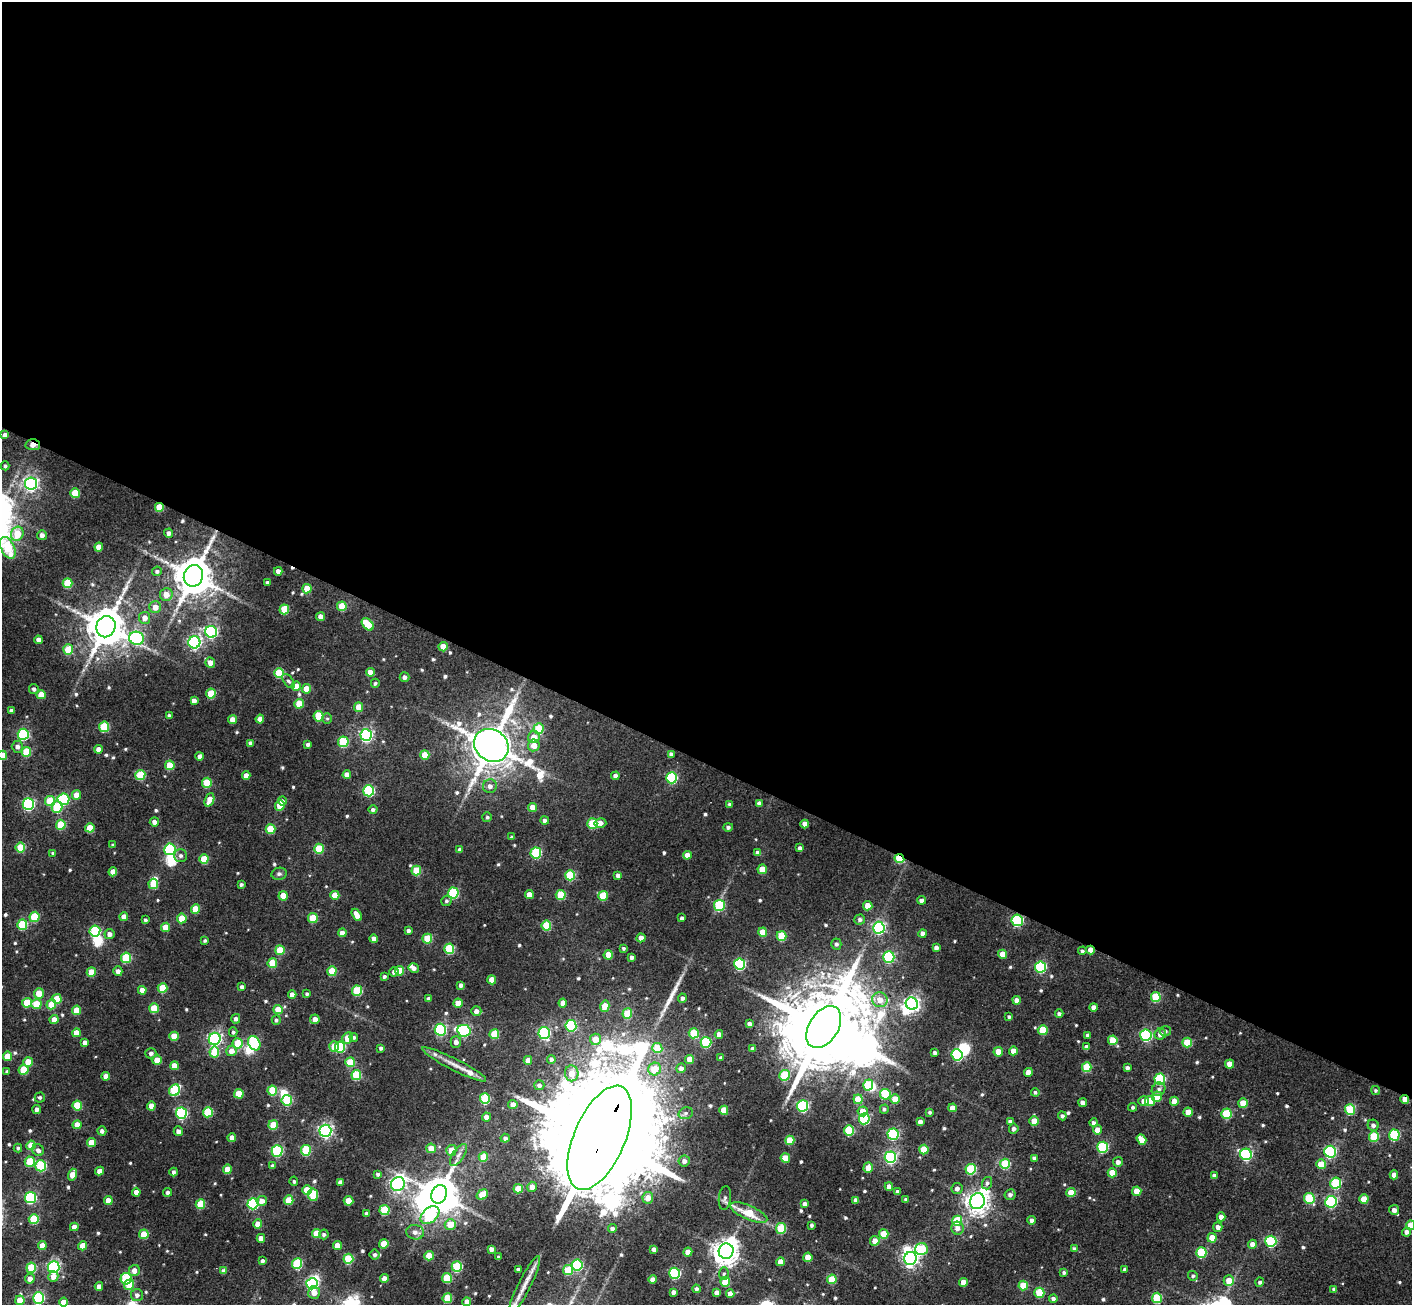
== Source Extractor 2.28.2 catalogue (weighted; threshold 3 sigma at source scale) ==
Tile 3 of 4 x 4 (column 3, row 1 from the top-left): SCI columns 2856-4265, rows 4242-5544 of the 5706 x 5740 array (HDU 1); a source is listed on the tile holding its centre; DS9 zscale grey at full resolution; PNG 1414 x 1307 px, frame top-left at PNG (2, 2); each listed source drawn as its Kron ellipse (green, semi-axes under 4 px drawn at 4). Shown black and unused: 58% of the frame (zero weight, under 3 of 4 exposures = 6% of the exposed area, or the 3 px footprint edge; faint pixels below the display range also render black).
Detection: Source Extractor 2.28.2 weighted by HDU 2 'WHT'; one run over the whole footprint, this tile lists its part. Background 0.00957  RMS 0.0069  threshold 0.0309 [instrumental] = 3 sigma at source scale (4.5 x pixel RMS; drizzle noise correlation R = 1.50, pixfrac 1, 0.05/0.05 arcsec/px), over >= 5 px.
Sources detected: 625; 14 inside a brighter object's white glare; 1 cosmic-ray / hot-pixel residue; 2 long thin detections or spike segments (spike, bleed or trail) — neither listed nor drawn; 4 inside a brighter listed object's ellipse — not listed separately; of the other 604, all 500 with FLUX_AUTO >= 1.21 (the completeness limit of this list) listed and drawn (104 fainter detections not listed), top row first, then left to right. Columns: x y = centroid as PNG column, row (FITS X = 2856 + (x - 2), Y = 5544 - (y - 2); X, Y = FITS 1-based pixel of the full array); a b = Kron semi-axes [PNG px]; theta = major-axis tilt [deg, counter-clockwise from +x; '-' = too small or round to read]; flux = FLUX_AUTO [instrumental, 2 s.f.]
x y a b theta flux
5 435 4 4 - 4.6
33 445 7 5 -3 6.9
5 466 4 3 - 1.3
31 483 6 6 - 170
75 493 5 4 - 20
159 507 5 5 - 19
169 533 4 4 - 2.6
17 534 7 6 - 17
42 535 5 5 - 3.1
99 547 4 4 - 7.9
8 548 12 6 -65 37
157 571 5 4 - 1.7
278 571 4 4 - 3.7
193 576 11 9 69 2200
267 582 3 3 - 1.4
67 583 5 5 - 22
307 589 5 4 - 11
166 594 6 6 - 6.4
342 606 5 4 - 18
155 607 6 6 - 5.9
284 609 5 5 - 25
321 617 4 4 - 5.3
145 618 6 6 - 5.4
368 624 7 5 -47 23
106 627 11 9 69 2200
211 632 6 6 - 110
137 638 8 6 -14 110
38 640 4 4 - 4.2
194 642 6 6 - 140
443 647 4 4 - 9.5
68 650 5 5 - 18
210 662 5 5 - 5.3
370 672 4 4 - 6.9
279 673 5 5 - 30
404 677 5 4 - 2.8
288 681 8 5 -50 1.6
375 683 4 4 - 1.3
296 686 4 4 - 8.9
34 689 5 4 - 2.1
306 689 5 4 - 9
211 694 5 5 - 21
41 695 4 4 - 10
194 701 4 4 - 3.7
299 704 5 4 - 15
359 707 5 4 - 13
11 710 4 3 - 1.5
169 716 4 3 - 1.8
318 716 5 5 - 25
260 719 4 4 - 5.2
327 719 5 5 - 1.2
233 720 4 4 - 6.8
104 727 5 5 - 32
539 729 5 5 - 22
23 734 5 5 - 63
366 735 6 6 - 120
534 737 6 6 - 7.1
343 742 5 5 - 37
250 743 4 3 - 2.4
308 744 4 3 - 1.8
491 745 18 15 -35 3000
534 745 6 5 - 6
17 747 6 5 - 2.8
98 749 4 4 - 4
26 752 5 5 - 23
671 754 4 4 - 2.5
2 755 4 4 - 13
425 755 4 4 - 14
200 756 4 4 - 2.6
170 765 5 4 - 17
140 775 5 5 - 30
347 775 4 4 - 5.7
246 776 4 4 - 5.6
615 776 4 4 - 3.5
672 778 5 5 - 61
207 783 5 5 - 23
490 786 7 7 - 3.5
369 791 5 5 - 61
76 795 5 4 - 7.5
63 799 6 5 - 56
209 800 7 4 68 8.1
50 801 5 5 - 21
282 801 4 4 - 2.3
759 803 4 4 - 2.7
28 804 6 5 - 86
730 804 4 4 - 1.6
280 805 5 4 - 14
57 807 5 5 - 24
533 807 4 4 - 6.8
373 810 4 4 - 2
487 817 5 4 - 1.4
544 820 4 4 - 2.6
154 822 4 4 - 3.2
600 823 6 5 - 3.6
592 824 5 5 - 32
805 824 4 4 - 4.7
61 825 5 5 - 23
728 827 5 4 - 1.8
90 828 4 4 - 15
270 829 5 5 - 19
512 837 4 4 - 1.4
113 845 4 3 - 1.4
20 847 5 4 - 22
800 848 4 3 - 2.1
170 849 5 5 - 70
319 849 5 5 - 23
460 850 4 4 - 2.9
53 853 4 4 - 1.3
536 853 5 5 - 57
758 853 4 4 - 3.6
687 855 4 4 - 5.6
181 856 6 6 - 2.1
204 859 5 4 - 19
899 859 5 4 - 36
762 869 5 4 - 12
416 871 5 5 - 19
113 872 4 4 - 5.7
279 874 8 6 11 1.7
570 875 5 5 - 35
618 875 4 4 - 2.6
153 884 5 5 - 16
241 884 3 3 - 1.5
453 893 5 5 - 54
335 895 4 4 - 11
529 895 4 4 - 7
561 895 5 5 - 24
283 896 4 4 - 11
603 896 5 5 - 20
922 900 4 4 - 3
446 901 5 5 - 1.4
719 905 5 5 - 44
868 906 4 4 - 10
195 909 4 4 - 14
357 915 7 4 -60 5.9
34 917 5 5 - 29
124 917 4 4 - 6.2
182 918 5 4 - 18
313 918 5 5 - 20
682 918 4 3 - 1.9
860 919 5 5 - 2
145 920 3 3 - 1.4
1017 920 6 5 - 70
22 925 5 5 - 34
546 926 5 5 - 27
166 927 4 4 - 10
879 928 6 6 - 120
95 931 5 5 - 50
408 931 4 4 - 2.2
763 932 4 4 - 12
342 933 4 4 - 4.2
109 934 5 5 - 3.4
923 934 4 4 - 4.2
782 936 5 5 - 25
641 938 4 4 - 6.2
374 939 4 4 - 4.4
427 939 5 5 - 20
205 940 4 4 - 1.2
836 944 5 5 - 1.8
624 948 3 3 - 1.3
936 948 4 4 - 2.7
449 949 5 5 - 38
280 950 5 4 - 17
1090 950 4 4 - 6.6
1082 951 4 4 - 1.6
1003 954 4 4 - 9.2
608 955 5 4 - 12
632 957 4 4 - 2.4
889 957 6 5 - 62
126 958 5 5 - 35
272 963 5 4 - 19
740 964 5 5 - 69
1040 967 5 5 - 70
414 968 5 5 - 3.1
118 971 5 4 - 4.1
332 971 5 4 - 17
400 971 5 4 - 14
91 972 5 4 - 15
394 972 5 4 - 2.7
384 976 4 4 - 1.6
492 980 4 4 - 9
461 985 4 4 - 2.5
242 987 4 4 - 2.5
162 988 5 5 - 20
142 990 4 4 - 7
357 991 5 5 - 31
39 993 5 5 - 12
292 994 4 4 - 4.7
307 994 4 3 - 1.3
1156 997 5 5 - 32
682 998 4 4 - 2.3
57 999 5 4 - 16
429 999 4 3 - 1.9
880 1000 8 7 - 7.5
1017 1000 4 4 - 4.4
27 1003 5 5 - 19
458 1003 4 4 - 10
563 1003 4 4 - 4.8
36 1004 5 5 - 18
51 1004 5 4 - 16
912 1004 6 6 - 170
605 1006 6 4 74 11
1094 1007 4 4 - 3.7
154 1008 5 4 - 20
77 1010 5 4 - 13
278 1010 4 4 - 14
476 1011 5 4 - 3.8
627 1013 5 5 - 23
1059 1014 4 4 - 1.9
1009 1017 4 3 - 1.4
54 1019 4 4 - 6.8
236 1019 5 4 - 2.4
315 1019 5 4 - 4.2
276 1020 5 4 - 1.5
749 1024 4 4 - 2.9
571 1026 5 5 - 68
824 1027 23 14 57 11000
440 1030 6 5 - 84
1043 1030 5 5 - 20
464 1031 7 6 - 93
1165 1031 5 5 - 1.5
233 1032 4 4 - 1.3
76 1033 4 4 - 8.6
544 1033 6 5 - 95
694 1033 5 5 - 24
494 1034 5 5 - 21
719 1034 4 4 - 3.8
1160 1034 6 5 - 4.1
1088 1035 4 3 - 2.4
1146 1035 6 5 - 86
174 1036 4 4 - 13
354 1037 4 4 - 1.5
347 1038 6 5 - 9.1
215 1039 6 6 - 150
595 1039 6 5 - 11
1113 1040 5 4 - 15
85 1042 4 4 - 3.4
456 1042 5 5 - 3.4
706 1042 5 5 - 49
1187 1042 5 5 - 19
238 1043 5 5 - 20
254 1043 7 5 -61 39
334 1046 5 5 - 12
340 1047 5 5 - 46
1087 1047 4 4 - 3.8
381 1048 4 3 - 1.7
657 1048 5 5 - 20
753 1049 4 4 - 3.1
231 1051 5 5 - 5.9
1013 1051 4 4 - 7.5
214 1052 5 5 - 23
998 1052 4 4 - 12
151 1053 5 5 - 2.4
935 1053 4 3 - 1.9
957 1055 6 5 - 72
7 1056 4 4 - 12
721 1058 3 3 - 1.3
551 1059 4 4 - 2
690 1059 4 4 - 7.5
157 1060 4 4 - 12
528 1060 4 4 - 5.6
28 1062 5 4 - 11
350 1062 5 5 - 17
454 1064 36 6 -27 8.1
1230 1064 4 4 - 9.3
174 1066 4 4 - 6.6
1087 1067 5 5 - 25
681 1068 5 4 - 2.7
1127 1068 4 4 - 2.3
655 1069 6 6 - 12
24 1070 5 5 - 18
7 1072 4 3 - 1.5
1028 1072 4 4 - 4.8
572 1073 8 7 - 11
356 1075 5 5 - 34
784 1075 5 5 - 29
106 1076 4 4 - 6
1160 1079 5 5 - 53
539 1085 5 5 - 2.6
868 1085 5 5 - 26
1159 1089 7 6 - 2.4
174 1090 6 5 - 42
1375 1090 5 4 - 1.3
272 1091 5 5 - 21
1035 1092 4 4 - 1.3
239 1094 4 4 - 16
885 1094 5 5 - 40
40 1097 5 5 - 1.5
1157 1097 5 5 - 13
485 1099 5 5 - 39
858 1099 5 4 - 16
895 1099 4 4 - 11
1405 1099 4 4 - 6.6
287 1100 5 5 - 42
1144 1101 5 5 - 5.7
1150 1101 5 5 - 19
1174 1101 4 4 - 8.2
1083 1103 4 4 - 3.4
1243 1103 5 4 - 15
513 1105 4 4 - 5.7
77 1106 5 5 - 20
151 1106 4 4 - 7
802 1106 6 5 - 85
1133 1107 4 4 - 1.4
952 1108 4 4 - 5.3
37 1109 4 4 - 2.6
884 1109 5 4 - 1.5
724 1110 4 4 - 11
1350 1110 5 5 - 37
863 1111 5 5 - 8.9
208 1112 5 5 - 31
930 1112 3 3 - 1.4
1188 1112 4 4 - 9.4
181 1113 6 5 - 78
686 1113 7 5 16 1.8
1226 1114 5 5 - 37
1062 1116 4 4 - 1.8
486 1117 4 4 - 4.4
864 1119 5 5 - 55
1034 1121 5 4 - 11
920 1122 4 4 - 3
1010 1122 4 4 - 2.9
1094 1123 4 4 - 2.4
77 1125 4 4 - 6.7
273 1125 5 4 - 18
1373 1125 5 5 - 2.5
1014 1129 5 4 - 2.1
849 1130 5 5 - 37
1097 1130 4 4 - 7
102 1131 4 4 - 2.2
178 1131 5 4 - 3.2
325 1131 6 6 - 170
893 1134 5 5 - 68
1394 1135 5 5 - 53
1374 1136 5 5 - 29
232 1138 4 4 - 5.1
505 1138 4 4 - 2.3
600 1138 56 25 67 47000
790 1140 5 4 - 17
1141 1140 5 4 - 8.3
91 1142 4 4 - 10
31 1145 5 4 - 14
1103 1147 5 5 - 59
18 1148 4 4 - 1.3
431 1148 5 5 - 9.8
924 1149 5 4 - 18
38 1150 6 5 - 3
306 1150 5 5 - 38
451 1150 5 5 - 8.9
277 1151 5 5 - 60
1330 1152 6 5 - 100
1246 1154 6 5 - 93
458 1155 13 5 56 3.5
483 1157 5 5 - 17
890 1157 6 5 - 110
785 1158 4 4 - 11
1034 1158 4 4 - 3.4
684 1161 5 5 - 3.4
30 1162 5 5 - 21
1118 1162 5 5 - 3.3
1005 1164 5 5 - 29
1321 1164 5 5 - 11
41 1166 5 5 - 45
273 1166 4 3 - 1.8
868 1168 5 4 - 8
227 1169 5 4 - 11
971 1169 5 5 - 40
100 1171 4 4 - 4.9
174 1172 4 4 - 1.8
1112 1173 4 4 - 11
378 1174 4 4 - 1.4
73 1175 6 4 73 10
1214 1175 4 3 - 2.3
1394 1175 4 4 - 5.3
294 1181 5 4 - 1.4
340 1182 4 4 - 3.5
987 1183 6 5 - 1.6
1336 1183 5 5 - 47
398 1184 7 6 - 180
889 1186 4 4 - 4.4
532 1187 5 4 - 4.8
957 1188 5 5 - 2.6
518 1189 5 4 - 15
307 1190 5 4 - 15
1137 1191 5 4 - 14
136 1192 4 4 - 5.3
168 1192 4 4 - 1.8
898 1192 4 4 - 2.6
1071 1192 4 4 - 10
439 1194 9 7 69 1800
313 1195 6 5 - 26
482 1195 6 4 34 14
1010 1195 6 5 - 2.5
31 1198 5 5 - 72
648 1198 6 5 - 7
725 1198 12 6 84 2.2
1309 1198 5 5 - 36
1364 1199 4 4 - 10
289 1200 5 4 - 17
856 1200 4 4 - 3.5
906 1200 4 3 - 2
108 1201 4 4 - 6.9
262 1201 5 5 - 4.4
349 1201 5 4 - 13
977 1201 8 7 - 540
1331 1202 6 5 - 94
200 1204 5 4 - 21
253 1204 5 5 - 71
805 1204 4 4 - 3.2
384 1210 5 5 - 32
1394 1210 5 5 - 3.6
749 1212 20 7 -23 19
367 1213 4 3 - 2
430 1215 11 7 42 44
1221 1217 4 4 - 5.9
34 1219 5 5 - 29
1032 1220 4 4 - 2.7
957 1221 5 5 - 30
258 1224 4 4 - 8.9
450 1224 5 5 - 13
812 1225 4 3 - 1.6
1410 1225 5 4 - 15
74 1227 4 4 - 4.8
1218 1227 5 4 - 3.4
781 1228 5 5 - 27
957 1228 6 6 - 4.3
612 1229 4 4 - 2.7
415 1232 9 7 -13 3.7
1406 1232 4 4 - 2.7
144 1234 5 4 - 17
316 1234 5 4 - 13
324 1234 5 5 - 1.8
884 1234 5 4 - 19
261 1238 4 4 - 6
1212 1238 4 4 - 11
875 1241 5 4 - 6.6
1271 1241 5 5 - 63
384 1244 5 4 - 14
1252 1244 4 4 - 4.1
337 1245 4 4 - 8
42 1246 4 4 - 7.6
83 1246 4 4 - 12
491 1249 4 4 - 3.5
654 1249 4 4 - 3.1
921 1249 6 6 - 38
1074 1249 4 3 - 1.7
726 1251 8 7 - 730
688 1252 4 4 - 7.8
1201 1253 5 5 - 39
375 1255 5 5 - 1.7
429 1256 5 4 - 13
498 1257 3 3 - 1.3
808 1257 4 4 - 10
910 1258 6 6 - 230
348 1259 5 5 - 31
262 1261 3 3 - 1.8
781 1262 4 4 - 8.2
297 1264 5 5 - 43
577 1265 5 5 - 57
54 1267 6 5 - 120
457 1267 5 5 - 42
31 1268 5 5 - 29
518 1269 4 3 - 1.5
1125 1269 4 3 - 2
134 1270 6 5 - 4.6
568 1270 5 5 - 25
224 1271 4 4 - 3.4
675 1273 5 5 - 70
724 1273 6 5 - 1.4
1064 1273 4 4 - 1.4
53 1276 5 5 - 4.4
1193 1276 5 5 - 1.4
384 1278 4 4 - 5.8
447 1278 5 5 - 26
30 1279 5 4 - 4.9
126 1279 6 5 - 47
652 1279 4 4 - 4.3
832 1279 5 4 - 22
1229 1281 5 5 - 9.7
725 1282 5 5 - 17
963 1282 4 4 - 7
1260 1282 4 4 - 1.6
312 1284 5 5 - 100
129 1285 5 5 - 11
525 1285 32 6 64 9.2
1023 1285 5 4 - 18
99 1286 4 4 - 4.1
696 1289 4 4 - 1.8
1334 1289 4 3 - 1.3
314 1292 6 6 - 6.1
673 1292 4 4 - 3.1
716 1293 4 4 - 3.4
730 1293 4 4 - 3.8
1039 1293 5 5 - 26
137 1295 6 6 - 2.8
38 1298 6 5 - 75
447 1298 5 5 - 25
1053 1298 4 4 - 1.9
1157 1298 5 5 - 34
20 1300 5 4 - 13
63 1302 4 4 - 6.1
467 1302 4 4 - 5
Overlapping masked pixels (flux is a lower limit): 7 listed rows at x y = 33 445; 159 507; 899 859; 1017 920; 1090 950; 1405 1099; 600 1138
Isophote crosses this tile's border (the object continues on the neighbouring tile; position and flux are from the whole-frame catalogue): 4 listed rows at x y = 8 548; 2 755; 1410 1225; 63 1302